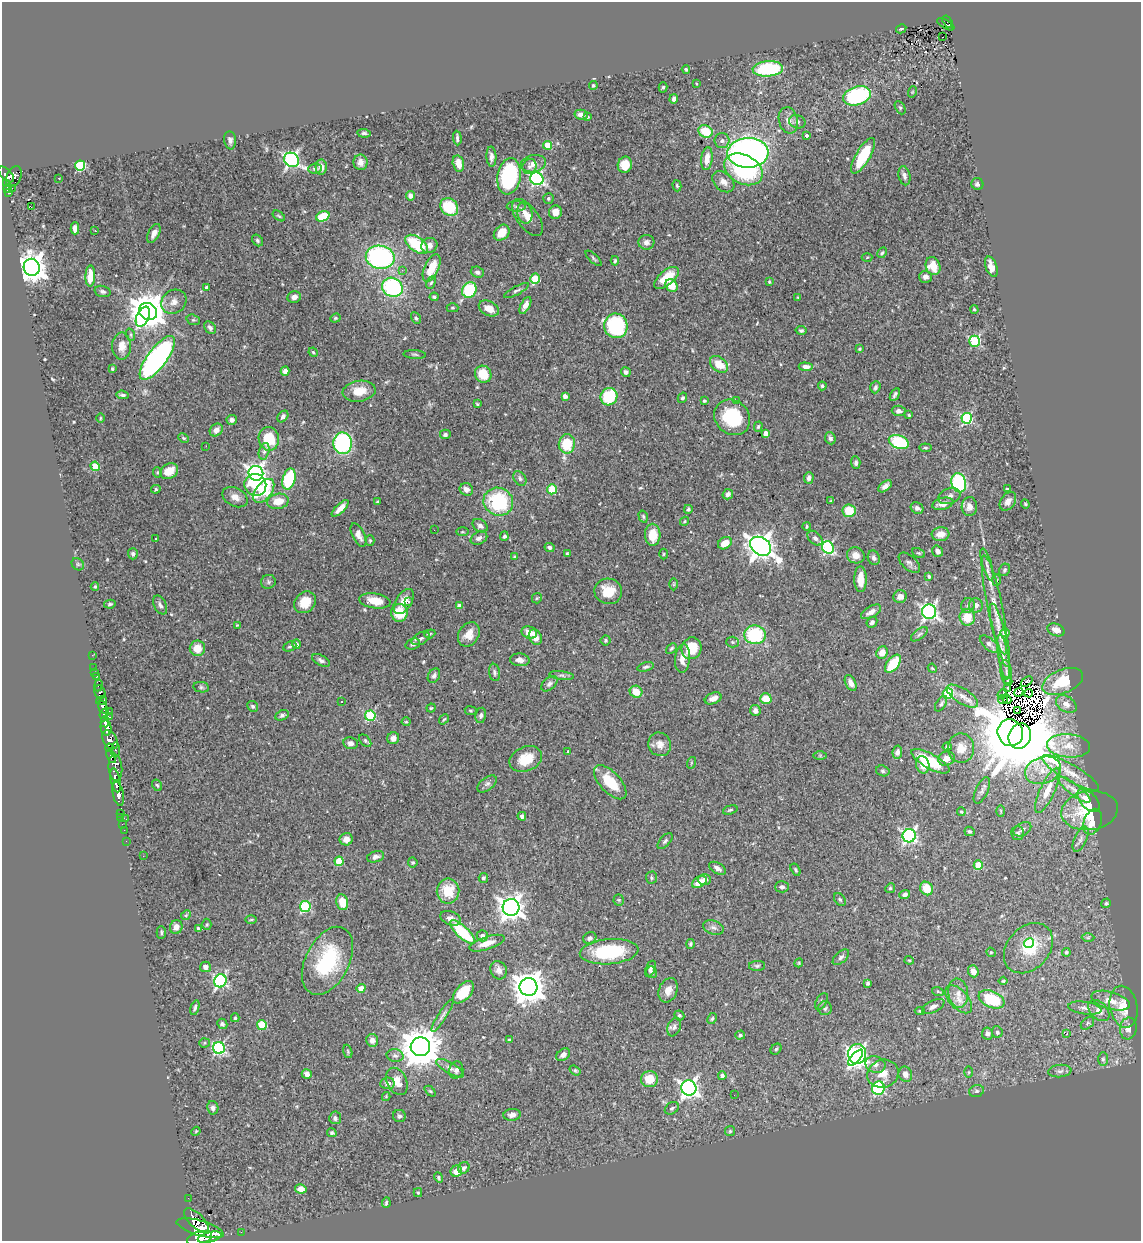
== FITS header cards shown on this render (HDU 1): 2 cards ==
NAXIS1  =                 1139
NAXIS2  =                 1239

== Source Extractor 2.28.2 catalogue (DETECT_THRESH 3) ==
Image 1139 x 1239 px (HDU 1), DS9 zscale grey, 1 PNG px = 1 image px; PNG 1143 x 1243 px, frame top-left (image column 1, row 1239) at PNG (2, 2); each listed source drawn as its Kron ellipse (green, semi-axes under 4 px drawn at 4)
Background 0.562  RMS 0.021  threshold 0.0615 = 3 sigma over >= 5 px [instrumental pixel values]
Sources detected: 541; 8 with non-positive FLUX_AUTO (blend fragments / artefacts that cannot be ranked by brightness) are neither listed nor drawn; of the other 533, the 500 brightest by FLUX_AUTO listed and drawn (33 fainter detections omitted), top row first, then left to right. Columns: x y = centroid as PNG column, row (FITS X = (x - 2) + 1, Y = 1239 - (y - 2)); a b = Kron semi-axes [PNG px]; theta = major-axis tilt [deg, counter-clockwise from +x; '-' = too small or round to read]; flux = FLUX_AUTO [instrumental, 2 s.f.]
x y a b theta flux
947 21 6 3 -55 22
946 24 9 3 -30 53
901 29 5 3 - 1.4
943 37 3 2 - 1.9
686 69 4 3 - 1.8
768 69 15 7 4 110
696 83 3 2 - 1.3
593 85 4 3 - 1.7
663 87 5 4 - 2.1
912 92 6 3 71 1.3
857 96 14 9 18 150
674 99 5 3 - 3.8
900 108 7 5 -62 2.2
581 115 6 5 - 7.1
587 117 4 3 - 1.6
788 120 13 9 -76 11
797 122 8 6 -16 4.5
705 131 7 6 - 37
364 133 6 4 -6 3
806 135 3 3 - 5
457 138 7 3 -87 3.1
230 140 9 6 -82 4.9
722 141 7 7 - 5
548 145 4 4 - 24
748 153 20 15 1 690
863 156 20 7 59 57
491 157 10 5 -87 5.6
707 159 11 5 83 14
292 160 8 6 -35 400
361 162 7 7 - 7.8
458 164 8 5 -77 16
533 164 12 8 10 10
80 165 5 5 - 110
625 165 8 7 - 22
321 167 7 5 -88 7.1
529 167 7 7 - 5
315 169 7 5 6 4.2
743 169 20 14 -28 160
6 174 10 5 -44 320
14 176 11 7 64 270
509 176 18 11 81 160
904 176 10 6 -78 5.4
59 178 3 3 - 1.8
537 179 7 6 - 290
723 182 12 8 -42 10
6 184 4 3 - 57
977 184 6 6 - 4.2
677 186 6 4 -73 2
7 188 4 3 - 64
12 188 2 2 - 3.5
8 192 4 3 - 38
410 196 4 4 - 5.2
548 198 5 5 - 2.6
516 206 9 5 -1 4
31 207 3 2 - 9.1
449 207 10 8 -48 47
555 212 7 6 - 9.5
525 213 10 7 -76 8.6
279 216 7 3 -35 1.8
323 216 7 5 20 38
527 217 21 10 -54 15
75 228 6 4 90 6.2
95 231 3 2 - 2
154 233 10 5 64 8.6
502 233 9 7 46 20
257 240 6 5 - 2.5
646 242 8 7 - 5.7
417 244 13 7 -36 64
429 245 8 7 - 10
882 253 5 3 - 2
380 257 14 11 -10 250
867 257 5 3 - 1.3
593 258 10 3 -43 2.2
615 261 5 3 - 2.1
933 266 9 7 -69 25
32 267 8 8 - 1700
991 267 10 5 -71 12
432 268 14 7 65 29
402 270 4 4 - 1.4
477 272 7 5 -21 4
90 276 10 5 89 36
925 277 6 6 - 5.8
666 278 15 7 39 34
535 279 5 4 - 46
769 282 4 3 - 1.4
431 283 6 4 62 2
672 286 7 6 - 22
206 287 3 3 - 3
392 287 10 9 - 160
469 290 8 6 57 79
103 291 8 5 -17 4
516 291 14 4 27 3.7
294 297 7 6 - 5.4
434 297 4 4 - 2
798 297 4 4 - 1.3
174 302 13 11 37 12
525 305 9 4 63 8
452 308 6 4 0 2
489 308 11 7 -27 14
974 309 4 3 - 1.8
148 311 9 8 - 3000
143 317 10 6 65 150
335 318 5 4 - 1.9
416 318 6 4 -62 2.7
193 320 7 5 -18 2.5
616 326 12 11 - 130
210 328 7 5 -51 3.8
801 330 5 4 - 2.6
131 335 6 4 -72 2
975 341 5 5 - 130
122 346 14 9 90 15
860 349 4 3 - 1.5
313 352 5 4 - 1.8
415 354 11 3 -3 2.6
157 358 26 9 53 400
719 364 10 7 -39 24
806 367 7 4 -5 7.6
112 368 4 4 - 2
285 371 4 4 - 6.1
626 372 5 4 - 3.8
483 374 9 8 - 32
822 386 4 4 - 2
875 387 6 5 - 3
359 391 16 10 9 22
122 395 6 3 -5 2.8
895 395 7 3 60 3.1
565 396 4 4 - 7.2
609 397 9 8 - 68
682 398 5 4 - 2.4
736 400 3 3 - 3.3
704 401 3 3 - 1.6
477 404 3 3 - 1.4
899 411 7 5 -4 5.8
909 415 3 3 - 1.7
283 417 6 4 52 3.4
732 417 19 16 -43 80
100 418 5 3 - 1.3
967 418 5 5 - 140
232 420 5 5 - 5.3
758 427 5 4 - 1.9
216 430 7 6 - 7.7
765 433 4 4 - 9.9
445 434 5 4 - 2.9
184 438 6 4 -28 2.1
830 438 6 5 - 4.2
269 439 12 10 -81 40
899 442 10 6 -21 98
343 443 11 9 -89 170
567 444 9 8 - 43
206 446 2 2 - 2.4
926 448 6 4 -7 1.8
264 451 8 5 75 3.9
856 463 6 4 -86 4
95 466 5 4 - 44
169 471 9 7 31 19
157 472 5 4 - 1.9
256 473 7 7 - 640
520 478 8 5 -56 3.7
809 478 6 5 - 4.6
289 479 11 6 75 84
959 483 10 7 -74 180
255 485 11 11 - 50
885 486 8 4 40 5.4
156 489 5 4 - 2
466 489 7 6 - 7.3
552 489 5 5 - 69
1007 489 4 3 - 2
264 491 14 8 53 75
728 494 5 5 - 5.2
949 496 11 7 18 6.8
235 497 13 9 -28 10
278 501 11 7 10 20
831 501 3 3 - 1.6
1008 501 10 7 55 8.6
378 502 4 3 - 2.3
498 502 15 14 - 110
943 504 11 6 14 11
1025 504 4 4 - 1.4
969 507 9 7 87 7.3
340 508 11 4 45 11
917 508 6 5 - 4.7
688 509 4 4 - 2.4
849 511 6 6 - 32
643 516 6 4 -73 2.2
684 521 5 3 - 1.4
480 526 8 6 -36 5.4
807 526 4 3 - 1.6
434 530 3 2 - 1.9
462 532 6 3 1 1.5
941 534 9 7 5 13
359 535 12 6 -63 8.9
653 535 11 7 -89 28
504 536 5 4 - 2.3
479 538 9 6 26 5.2
815 538 9 6 -43 4.1
155 539 3 3 - 11
370 540 5 4 - 2
725 543 7 5 34 17
761 546 11 8 -36 1400
550 547 5 4 - 3.3
828 547 6 5 - 190
938 551 6 5 - 5.5
919 553 7 4 -25 2
133 554 5 5 - 3.3
567 554 3 3 - 1.7
663 554 5 3 - 1.4
856 555 9 8 - 8.9
514 556 4 4 - 1.6
874 558 7 6 - 4.7
909 563 13 7 -42 5.2
78 564 7 5 -45 2.4
987 564 16 4 -74 6.9
1004 570 6 5 - 2.6
929 576 3 3 - 2.2
861 579 13 6 -90 18
996 580 5 3 - 1.5
268 582 7 7 - 3.5
674 584 6 4 90 1.6
95 586 4 4 - 1.6
608 591 14 13 - 27
900 596 7 6 - 9.2
537 598 5 5 - 1.8
375 601 16 7 -8 24
404 601 14 8 58 15
409 601 3 3 - 2.8
305 602 12 10 44 24
110 604 6 4 11 2.1
160 605 10 6 -62 4.8
976 605 7 7 - 5.4
994 605 51 7 -78 31
459 606 4 4 - 9.7
968 606 7 6 - 4.2
871 612 11 5 30 7.9
929 612 7 7 - 420
399 613 9 8 - 40
967 617 8 7 - 27
872 622 6 5 - 3.6
237 625 3 3 - 1.4
1056 630 9 6 -21 8.6
529 633 8 6 -19 12
1005 633 4 4 - 11
430 634 6 4 20 1.7
469 634 13 10 57 14
919 634 10 5 38 3.5
755 635 11 9 -7 96
1000 635 33 6 -76 16
535 637 8 6 -64 10
421 638 10 5 26 4.5
605 640 5 5 - 2.1
732 642 6 5 - 2.2
296 644 4 4 - 5.7
413 644 7 5 20 4.3
989 644 11 5 -41 4.9
290 646 7 4 25 2.5
197 648 8 7 - 19
671 648 6 4 45 2.2
691 648 11 10 - 38
882 652 6 5 - 14
92 655 2 2 - 7
1004 657 23 5 -81 11
683 659 14 7 85 13
321 660 9 5 -29 4.3
520 660 10 6 -5 7.3
893 664 10 5 51 41
94 667 2 2 - 7.9
646 667 8 4 15 2.9
932 668 5 3 - 1.3
494 672 9 5 -80 3.3
1006 672 12 5 -85 5.6
95 673 3 2 - 9.8
561 675 12 4 -7 3.4
96 676 4 3 - 17
434 676 7 5 58 4.2
1008 681 4 2 - 1.5
1063 681 21 11 22 45
1027 682 6 3 37 3.2
851 683 8 5 -63 9.1
549 684 9 5 42 3.9
99 685 6 3 80 84
201 687 8 5 -10 2.7
1008 688 3 3 - 3.6
100 692 7 5 -67 90
636 692 6 6 - 25
1019 692 5 4 - 2.3
948 693 5 5 - 87
1029 693 4 3 - 4
1002 694 5 2 - 2.3
962 696 18 7 -32 12
713 698 9 5 22 9.1
766 699 6 5 - 25
1003 699 5 3 - 5.6
1007 699 5 3 - 1.5
101 701 5 3 - 91
341 702 3 3 - 3.3
941 704 9 4 57 2.7
1066 704 11 7 -33 8.4
253 706 6 5 - 2.6
103 707 7 4 -71 360
431 708 4 4 - 1.7
109 711 2 2 - 10
471 711 6 4 -7 1.8
755 711 5 5 - 6.3
1017 711 3 3 - 2.3
104 714 5 4 - 250
282 715 7 5 26 3.1
481 715 8 5 78 3.9
370 716 5 5 - 98
109 717 4 2 - 44
444 719 5 3 - 1.7
105 722 5 4 - 440
406 722 4 4 - 1.6
106 728 7 5 -77 860
1010 733 13 12 - 6600
1020 736 13 11 65 20000
393 738 6 5 - 7.4
110 740 10 6 -57 520
365 741 7 4 -45 2.5
350 743 7 6 - 6.1
660 744 12 11 - 11
1069 746 21 11 -4 21
947 747 4 4 - 2.3
109 748 4 3 - 120
961 748 15 13 -89 18
115 750 7 4 88 140
568 752 3 3 - 1.7
897 752 6 5 - 4.7
820 755 7 4 0 2.2
111 756 7 4 -66 210
946 758 8 7 - 11
526 759 17 12 23 31
930 761 21 7 -29 59
691 763 6 3 72 1.4
923 765 9 6 -78 12
115 768 13 7 -85 540
1043 770 18 13 18 25
883 771 7 5 -17 2.8
1071 773 32 8 -30 20
115 780 12 4 -78 760
610 782 21 10 -47 40
487 784 11 6 38 4.5
157 785 6 4 -59 2.2
1074 789 20 5 -37 11
982 790 14 6 65 5.6
1047 790 24 7 65 20
118 794 12 5 -78 690
1088 800 14 7 -47 19
730 810 7 4 16 2.2
1001 811 6 4 -88 1.9
1090 811 28 19 8 58
961 812 4 3 - 1.8
121 813 2 2 - 8.2
522 816 4 4 - 3.3
121 817 3 3 - 12
126 819 3 2 - 22
1093 822 13 8 67 18
122 824 2 2 - 9.8
1022 829 9 6 29 5.3
124 830 2 2 - 8.9
969 831 5 4 - 2.5
1018 833 7 6 - 3.3
909 836 6 6 - 300
346 839 6 6 - 10
1080 839 13 6 65 5.6
126 841 2 2 - 11
665 841 10 5 48 3.2
143 856 3 2 - 1.4
375 857 9 5 16 4.8
339 861 5 4 - 43
413 862 5 4 - 1.8
978 865 4 4 - 38
717 868 9 5 -30 5.6
796 870 6 4 -57 1.9
483 878 5 4 - 3
651 878 6 5 - 2.7
705 880 6 5 - 4.8
699 882 8 5 33 18
782 887 7 5 2 4.4
890 888 5 4 - 1.7
927 888 7 6 - 29
448 891 12 11 - 38
905 894 5 4 - 4.5
840 899 7 5 -49 2.3
619 900 5 5 - 2.3
342 902 8 6 -79 27
1106 903 5 4 - 2.1
305 906 5 5 - 110
511 907 8 8 - 1200
186 915 5 4 - 1.6
451 918 11 6 -21 6.2
251 919 6 4 2 1.8
207 924 5 4 - 1.9
176 927 7 6 - 7.8
713 928 10 7 -17 5.9
198 929 4 3 - 2.5
161 932 6 4 -90 2.4
463 932 16 6 -44 85
482 936 6 5 - 4.4
1088 937 6 4 1 2.1
590 938 7 5 25 4.3
487 943 18 6 18 17
1029 943 5 4 - 8.9
691 944 5 4 - 2.6
1028 948 28 21 47 54
609 952 29 12 5 98
991 952 5 4 - 1.6
1066 952 4 4 - 2.1
841 957 10 5 42 4.1
909 960 4 4 - 1.5
327 961 36 22 63 110
799 963 4 4 - 1.3
757 966 8 5 1 2.8
205 967 5 5 - 6.2
650 969 8 4 68 4.1
499 970 9 8 - 7.1
973 971 6 5 - 8.7
652 972 6 5 - 2.7
220 981 6 6 - 230
1003 981 4 4 - 1.5
868 983 4 3 - 3.1
528 987 9 9 - 2200
361 988 4 4 - 14
668 990 12 9 67 12
463 992 13 7 48 33
938 992 6 4 -20 1.8
958 993 14 10 -80 12
959 999 17 9 -47 13
991 999 13 8 -23 66
821 1001 9 5 60 3.2
1111 1001 20 8 -16 18
933 1006 12 6 27 6.5
1124 1007 21 14 -79 30
195 1008 7 4 72 3.1
825 1008 7 7 - 3.5
1085 1008 17 6 -8 8.5
920 1011 5 4 - 1.9
1099 1011 12 8 -46 12
443 1015 19 4 58 5.1
679 1015 5 4 - 2.5
235 1018 4 3 - 1.7
712 1018 6 4 62 2
1087 1023 8 5 42 3
222 1024 5 5 - 2.7
262 1025 5 5 - 59
674 1027 9 6 71 4.6
1128 1028 11 8 81 9.7
997 1032 6 5 - 3.7
987 1034 6 5 - 4.4
1067 1034 3 2 - 2.9
740 1035 5 4 - 2.2
372 1040 6 6 - 8.1
509 1040 4 3 - 1.8
204 1043 5 4 - 1.9
420 1047 9 9 - 4100
219 1048 6 6 - 190
776 1049 6 5 - 2.1
348 1051 7 4 -71 1.9
857 1054 10 9 - 430
563 1055 7 5 37 6.1
395 1056 8 6 -11 4.6
856 1058 10 4 48 350
1103 1059 7 5 -89 2.6
875 1064 10 8 -19 7.1
450 1068 16 5 -30 6.2
456 1070 9 7 73 5.1
575 1070 6 4 -36 2.1
1060 1071 12 6 5 5.4
969 1072 6 4 89 1.9
307 1074 5 5 - 9.2
883 1074 16 14 18 19
905 1074 8 6 -68 9
722 1076 4 4 - 4.4
649 1079 8 8 - 27
397 1081 14 10 -65 17
387 1083 7 6 - 7
689 1088 7 7 - 610
878 1088 6 6 - 150
430 1091 6 4 -43 2
976 1091 7 5 17 3.1
734 1095 2 2 - 1.4
386 1096 4 4 - 1.6
213 1108 7 5 -79 4.2
672 1108 7 5 35 3.1
512 1115 8 6 7 6.4
399 1116 6 6 - 3.1
335 1118 6 6 - 3.9
196 1131 4 3 - 1.3
730 1131 5 5 - 2
332 1133 5 4 - 2.7
464 1168 6 5 - 3.8
456 1171 6 5 - 14
438 1177 5 4 - 2.3
301 1189 5 4 - 11
418 1193 4 4 - 1.5
188 1198 2 2 - 10
386 1203 5 3 - 2.5
196 1220 16 7 -45 1100
200 1228 24 7 -16 1800
241 1232 2 2 - 6.1
210 1237 12 5 14 910
200 1238 13 6 18 1000
At the frame edge (FLAGS 8, measured only in part): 1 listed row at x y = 200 1238
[33 fainter detections neither listed nor drawn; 8 non-positive-flux detections neither listed nor drawn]